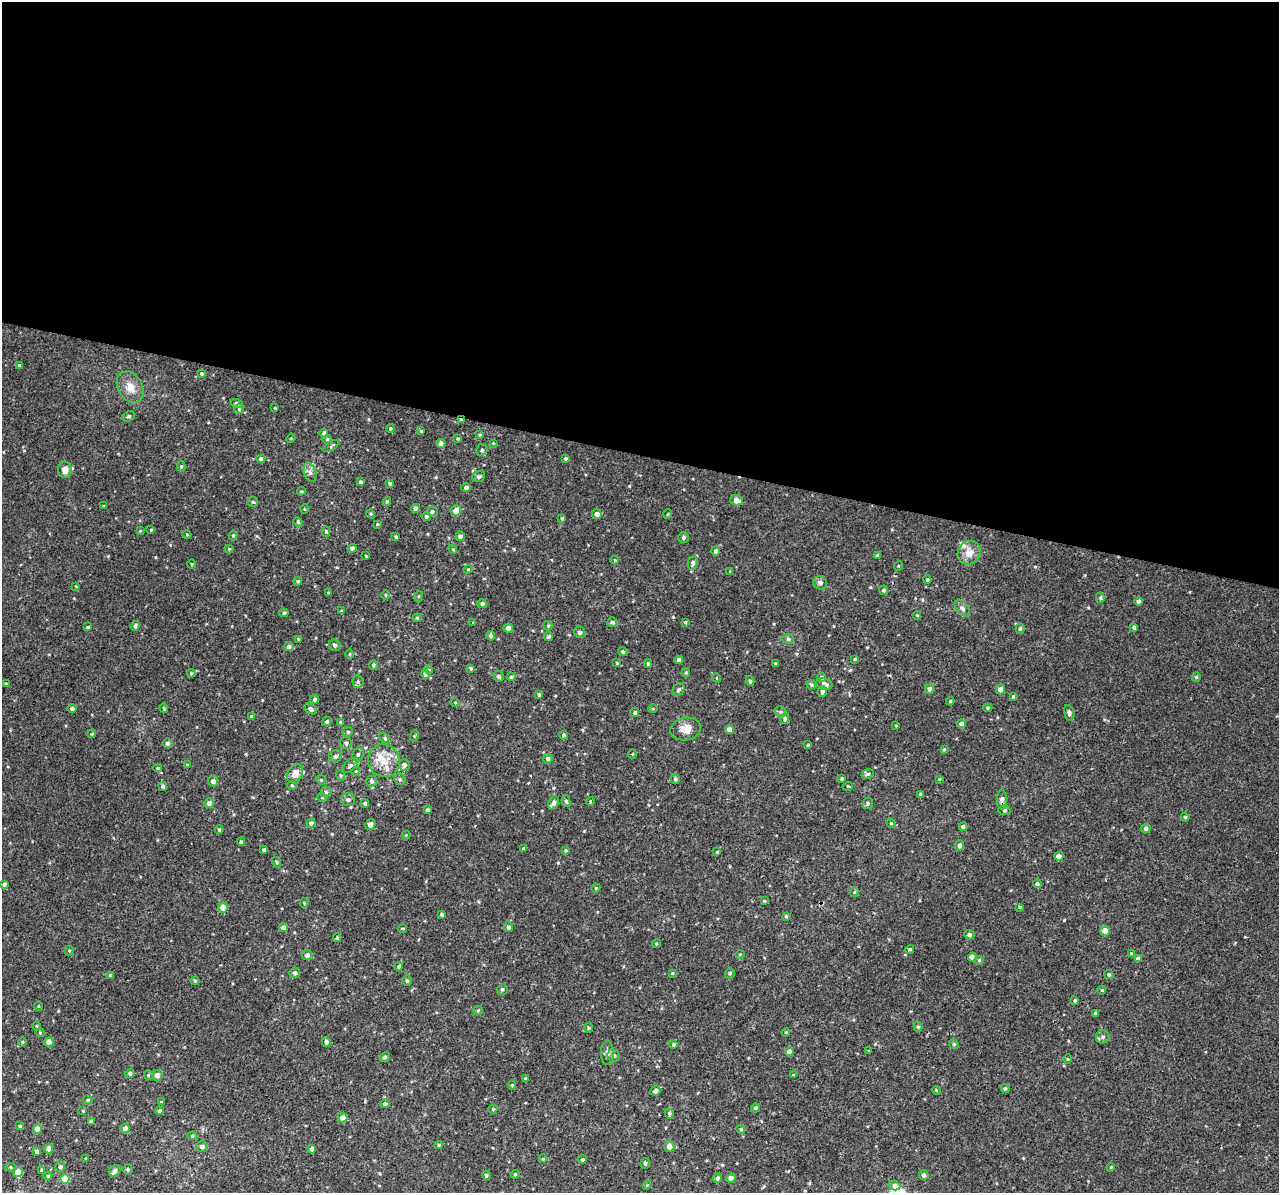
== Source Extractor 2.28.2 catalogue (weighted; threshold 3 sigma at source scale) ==
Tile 3 of 4 x 4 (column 3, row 1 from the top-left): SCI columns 2593-3869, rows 3948-5138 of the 5158 x 5405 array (HDU 1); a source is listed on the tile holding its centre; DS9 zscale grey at full resolution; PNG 1281 x 1195 px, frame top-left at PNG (2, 2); each listed source drawn as its Kron ellipse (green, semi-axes under 4 px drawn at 4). Shown black and unused: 38% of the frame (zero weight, under 3 of 4 exposures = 4% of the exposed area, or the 3 px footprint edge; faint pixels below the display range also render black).
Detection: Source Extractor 2.28.2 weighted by HDU 2 'WHT'; one run over the whole footprint, this tile lists its part. Background 0.00189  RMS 0.0026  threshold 0.0118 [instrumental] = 3 sigma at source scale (4.5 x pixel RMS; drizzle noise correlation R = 1.50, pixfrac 1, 0.0396/0.0396 arcsec/px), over >= 5 px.
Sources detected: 320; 8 inside a brighter listed object's ellipse — not listed separately; the other 312 listed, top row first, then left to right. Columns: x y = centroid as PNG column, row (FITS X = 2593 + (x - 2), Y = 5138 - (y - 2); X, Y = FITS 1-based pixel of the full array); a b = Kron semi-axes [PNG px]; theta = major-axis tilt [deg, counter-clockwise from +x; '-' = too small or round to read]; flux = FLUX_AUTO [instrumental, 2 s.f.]
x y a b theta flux
19 365 4 4 - 0.55
202 373 4 4 - 0.41
130 387 17 12 -58 2.9
237 404 6 4 -19 0.41
275 408 3 3 - 0.23
239 409 5 5 - 0.46
128 416 7 5 24 0.51
461 420 4 3 - 0.48
390 428 4 4 - 0.39
421 431 4 3 - 0.26
324 433 4 4 - 0.44
480 435 4 3 - 0.31
291 438 5 3 - 0.24
458 438 4 3 - 0.27
327 439 5 4 - 0.33
441 443 4 4 - 1.3
493 443 4 3 - 0.22
331 446 9 3 35 0.37
482 450 6 5 - 0.66
261 459 4 4 - 0.87
565 459 3 3 - 0.45
181 466 5 4 - 0.42
65 470 8 7 - 1.9
310 472 10 6 -73 1
478 477 6 5 - 0.59
360 482 4 3 - 0.54
390 483 4 4 - 0.42
466 488 4 4 - 0.92
301 491 4 3 - 0.33
736 500 6 5 - 1.9
387 501 4 3 - 0.4
253 502 5 5 - 0.38
104 506 3 3 - 0.24
304 509 5 3 - 0.25
415 509 4 4 - 1.2
456 510 5 5 - 2.3
432 512 5 5 - 0.62
371 514 5 3 - 0.26
597 514 5 4 - 1.5
668 514 5 3 - 0.2
426 516 5 4 - 0.53
562 518 4 3 - 0.3
298 522 5 4 - 0.32
377 524 3 3 - 0.19
151 530 3 3 - 0.25
140 531 4 3 - 0.23
326 532 5 4 - 0.44
187 535 4 3 - 0.22
233 535 5 4 - 0.31
460 536 5 4 - 0.78
396 537 4 3 - 0.44
683 537 5 5 - 0.58
352 548 4 4 - 0.85
229 549 4 4 - 0.24
453 549 5 4 - 0.34
715 551 5 4 - 0.61
969 553 12 11 - 3
877 555 4 3 - 0.5
366 556 4 2 - 0.21
615 560 4 4 - 0.25
693 563 6 5 - 0.75
192 564 5 3 - 0.23
898 566 5 3 - 0.21
468 569 4 4 - 0.23
730 571 3 3 - 0.18
927 580 4 3 - 0.27
298 581 4 4 - 0.31
820 583 7 6 - 0.96
76 586 3 3 - 0.2
884 590 4 4 - 0.45
328 593 4 3 - 0.21
386 595 5 3 - 0.27
419 596 5 3 - 0.24
1100 598 5 4 - 0.42
1139 601 4 4 - 0.86
482 604 5 4 - 0.53
962 608 9 6 -51 1
342 611 3 3 - 0.39
284 613 5 4 - 0.39
917 615 4 3 - 0.21
417 618 4 4 - 0.29
612 622 5 5 - 0.58
685 622 3 3 - 0.28
473 623 4 3 - 0.22
135 626 5 4 - 0.5
548 626 4 4 - 0.34
88 627 3 3 - 0.39
1134 627 4 4 - 0.47
508 628 5 4 - 1.2
1020 629 5 4 - 0.45
580 632 6 5 - 0.72
491 636 4 4 - 0.6
548 637 4 4 - 0.52
298 639 3 3 - 0.24
788 639 5 5 - 0.5
335 645 6 5 - 0.73
289 646 4 4 - 0.98
623 652 4 4 - 0.54
350 654 4 3 - 0.23
855 659 4 3 - 0.36
679 660 4 4 - 0.89
617 663 4 3 - 0.2
648 663 4 3 - 0.39
776 663 4 3 - 0.26
373 665 4 4 - 0.54
471 668 4 3 - 0.43
429 670 4 4 - 0.31
191 673 4 4 - 0.38
686 673 4 3 - 0.31
425 674 5 4 - 0.97
498 676 5 5 - 0.55
511 677 4 4 - 0.39
1196 677 5 4 - 0.29
717 678 4 3 - 0.19
821 678 4 4 - 0.65
750 681 5 3 - 0.48
358 682 6 5 - 0.54
6 684 3 3 - 0.28
811 684 5 4 - 0.38
824 684 8 5 -18 1.1
929 689 5 4 - 0.89
1001 689 5 4 - 1.6
678 690 7 5 57 0.65
822 691 5 5 - 0.6
539 694 3 3 - 0.48
1013 697 4 3 - 0.28
315 699 4 4 - 0.48
950 701 4 3 - 0.25
455 702 5 3 - 0.22
72 708 4 4 - 0.67
164 708 4 3 - 0.24
988 708 5 4 - 0.34
311 709 7 5 -29 0.72
653 709 5 3 - 0.24
635 712 5 4 - 0.49
781 712 6 5 - 0.57
1069 713 8 5 -77 0.73
252 716 3 3 - 0.38
785 718 5 4 - 0.35
327 722 5 4 - 0.56
341 722 4 3 - 0.32
961 724 4 4 - 1.3
896 726 4 2 - 0.2
686 729 15 11 9 3.1
730 730 4 4 - 1.3
348 732 5 4 - 0.32
92 734 4 4 - 0.36
563 735 4 4 - 0.47
414 736 5 3 - 0.25
385 738 6 4 -54 0.45
168 743 5 5 - 0.5
346 743 6 6 - 0.75
808 745 4 3 - 0.23
944 749 4 3 - 0.32
358 754 7 5 75 0.53
632 754 5 3 - 0.2
336 756 6 6 - 0.71
548 759 5 4 - 0.73
384 761 17 15 -61 4.7
187 765 3 3 - 0.21
350 765 10 5 43 0.67
404 765 6 5 - 0.89
158 768 4 4 - 0.31
356 771 4 3 - 0.27
295 774 10 7 55 2.2
868 774 6 4 18 0.42
340 775 5 3 - 0.28
400 779 6 5 - 0.44
675 779 5 4 - 0.5
842 779 3 3 - 0.29
939 779 3 2 - 0.24
321 780 5 4 - 0.3
213 781 5 5 - 1.1
372 781 6 5 - 0.55
292 785 4 4 - 0.29
163 786 4 4 - 0.55
848 786 5 3 - 0.22
326 792 5 5 - 0.48
921 794 3 3 - 0.49
322 798 5 3 - 0.22
348 800 7 6 - 0.84
1002 800 10 5 -89 1.2
566 801 6 4 -76 0.46
590 801 4 3 - 0.27
209 803 5 4 - 1.2
365 803 4 4 - 0.4
554 803 7 5 62 0.8
867 804 6 5 - 0.51
428 810 4 4 - 0.66
1004 810 6 5 - 0.54
1185 817 4 4 - 0.37
311 823 4 4 - 0.71
891 823 5 4 - 0.34
370 825 5 4 - 1.1
963 827 4 4 - 0.72
1146 828 5 4 - 0.69
219 829 4 4 - 0.28
406 835 4 4 - 0.22
241 842 4 3 - 0.38
959 845 5 4 - 0.9
523 848 4 4 - 0.35
264 850 3 3 - 0.5
566 850 3 3 - 0.29
717 852 4 4 - 0.27
1059 856 4 4 - 1.1
276 862 5 3 - 0.23
4 884 4 3 - 0.58
1037 884 4 4 - 0.47
596 888 4 4 - 0.25
854 892 4 4 - 0.28
764 901 3 3 - 0.26
304 903 4 4 - 0.28
1020 907 3 3 - 0.28
223 908 5 4 - 3.1
442 915 4 3 - 0.4
786 916 4 3 - 0.29
509 927 5 4 - 0.69
283 928 5 4 - 0.85
403 929 4 3 - 0.3
1105 931 5 4 - 3.1
969 935 5 4 - 0.7
337 938 4 3 - 0.39
656 944 4 3 - 0.23
910 949 5 4 - 0.39
69 950 5 4 - 0.3
1131 953 4 3 - 0.24
740 954 4 3 - 0.21
307 955 5 5 - 0.83
972 957 4 4 - 1.6
1138 959 4 4 - 1
979 960 4 4 - 0.33
399 966 4 4 - 0.55
295 973 5 5 - 0.76
672 973 4 3 - 0.24
730 973 5 4 - 0.39
1109 975 4 4 - 0.5
110 976 4 3 - 0.57
195 981 4 4 - 0.33
407 981 5 4 - 0.49
502 989 5 5 - 0.47
1102 990 4 4 - 0.25
1075 1000 4 4 - 0.4
38 1006 4 3 - 0.2
478 1011 5 4 - 0.29
1096 1013 4 3 - 0.69
37 1026 4 3 - 0.23
918 1027 5 4 - 0.41
588 1028 5 4 - 0.33
786 1032 4 3 - 0.24
40 1033 5 3 - 0.22
1103 1037 7 6 - 0.73
22 1042 5 3 - 0.24
49 1042 4 4 - 2.8
326 1042 5 4 - 0.77
674 1044 4 4 - 0.49
954 1044 5 4 - 0.36
869 1051 3 3 - 0.29
789 1052 4 4 - 1.1
607 1053 12 6 -90 1.1
614 1056 6 5 - 0.61
385 1057 5 4 - 0.57
1068 1059 5 3 - 0.23
130 1073 4 4 - 0.6
148 1075 5 4 - 0.32
157 1075 5 5 - 1.5
793 1075 4 3 - 0.19
525 1079 4 3 - 0.31
512 1085 4 4 - 0.32
1005 1089 4 4 - 0.31
936 1090 4 3 - 0.21
655 1091 5 4 - 1
88 1100 5 4 - 0.35
161 1102 3 3 - 0.22
385 1104 4 4 - 0.71
755 1108 4 4 - 0.58
493 1109 4 4 - 0.37
83 1111 3 3 - 0.2
159 1111 4 4 - 0.55
669 1113 5 4 - 0.43
343 1118 5 4 - 1.7
91 1121 4 4 - 0.78
20 1126 4 4 - 0.43
125 1128 5 4 - 1.3
37 1129 4 4 - 2.2
741 1129 4 4 - 0.43
192 1136 5 4 - 0.37
439 1145 4 4 - 0.35
202 1147 5 5 - 0.85
669 1147 5 5 - 2.1
49 1149 4 4 - 1.9
312 1149 4 4 - 1.2
37 1152 4 4 - 0.97
86 1158 3 3 - 0.22
543 1159 4 4 - 0.28
582 1160 4 4 - 0.46
645 1163 5 4 - 0.53
11 1167 5 4 - 0.37
60 1167 5 5 - 0.59
1111 1167 4 3 - 0.23
128 1169 5 5 - 0.44
42 1170 4 4 - 0.66
115 1171 6 5 - 0.95
18 1172 5 4 - 4.7
515 1174 4 4 - 0.27
486 1175 5 4 - 0.51
924 1175 5 5 - 0.75
48 1176 4 4 - 0.4
717 1178 5 4 - 0.6
731 1178 5 4 - 1.5
65 1179 4 4 - 4.6
647 1185 4 3 - 0.24
895 1186 6 4 -16 0.77
Overlapping masked pixels (flux is a lower limit): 2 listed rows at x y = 461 420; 1002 800